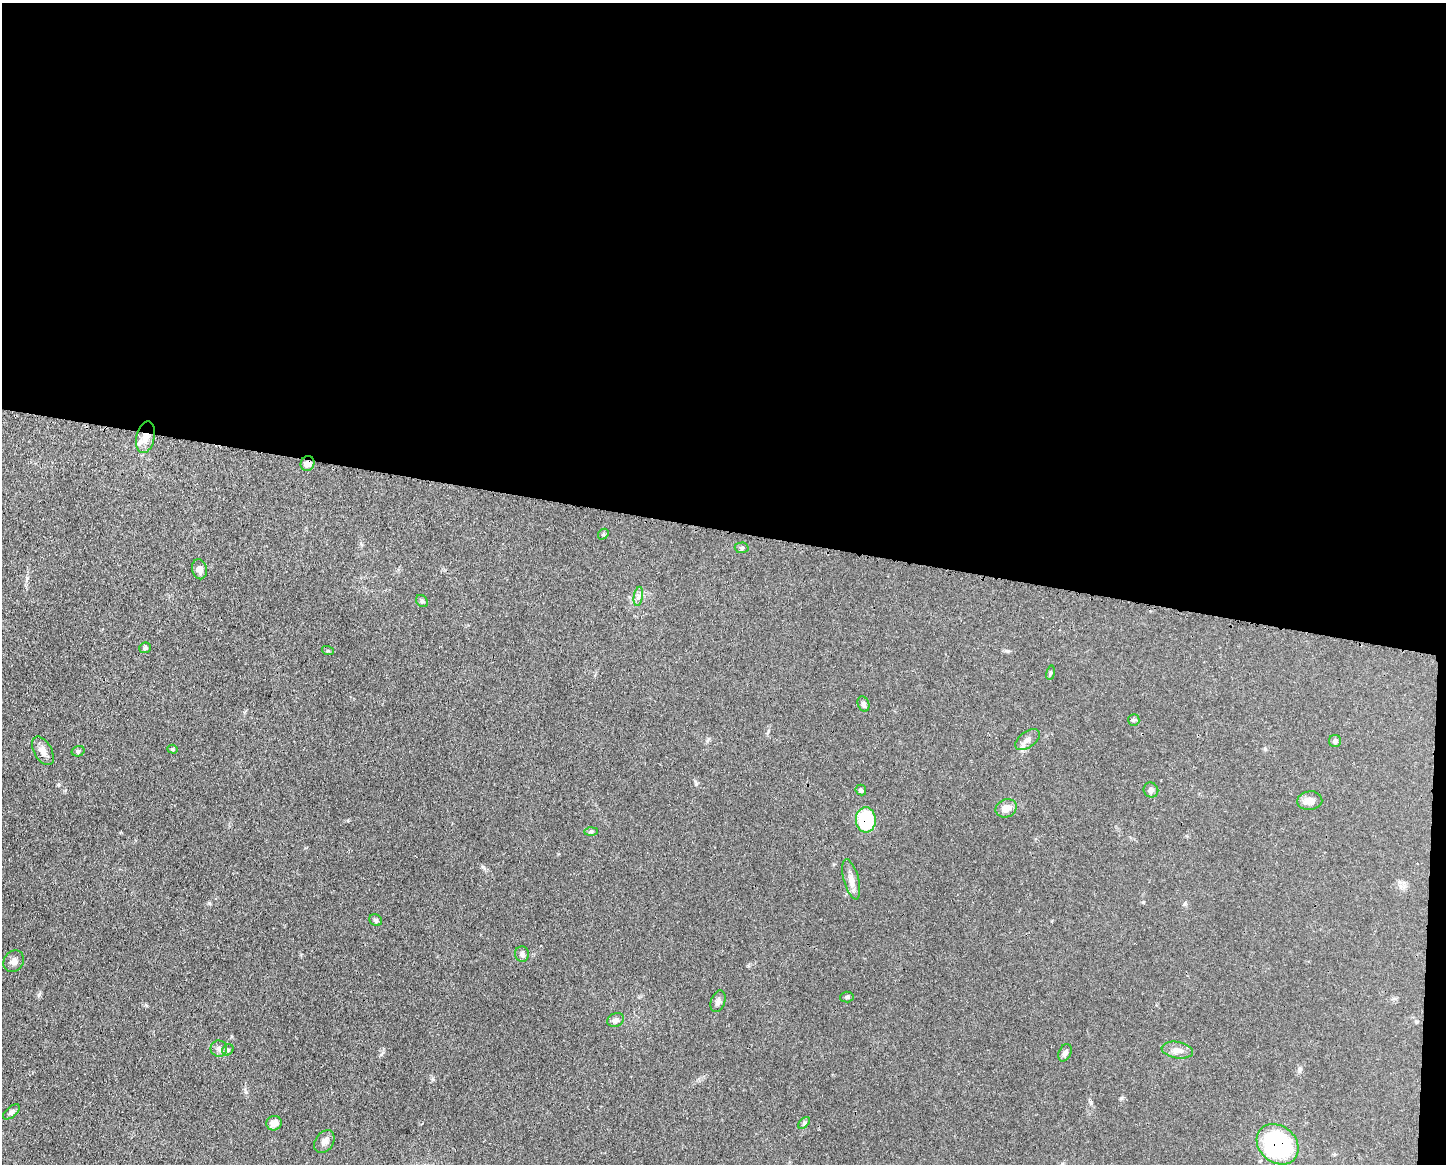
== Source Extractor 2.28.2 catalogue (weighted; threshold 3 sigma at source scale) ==
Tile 3 of 3 x 4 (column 3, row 1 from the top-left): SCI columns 3003-4446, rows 3487-4648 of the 4669 x 4656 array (HDU 1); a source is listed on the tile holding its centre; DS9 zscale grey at full resolution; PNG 1448 x 1166 px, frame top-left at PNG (2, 3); each listed source drawn as its Kron ellipse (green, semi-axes under 4 px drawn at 4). Shown black and unused: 46% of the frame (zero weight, under 3 of 4 exposures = <1% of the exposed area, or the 3 px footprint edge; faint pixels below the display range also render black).
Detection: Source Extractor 2.28.2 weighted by HDU 2 'WHT'; one run over the whole footprint, this tile lists its part. Background 0.0609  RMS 0.0043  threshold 0.0192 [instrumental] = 3 sigma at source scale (4.5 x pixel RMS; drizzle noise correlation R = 1.50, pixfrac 1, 0.05/0.05 arcsec/px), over >= 5 px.
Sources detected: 40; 1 inside a brighter listed object's ellipse — not listed separately; the other 39 listed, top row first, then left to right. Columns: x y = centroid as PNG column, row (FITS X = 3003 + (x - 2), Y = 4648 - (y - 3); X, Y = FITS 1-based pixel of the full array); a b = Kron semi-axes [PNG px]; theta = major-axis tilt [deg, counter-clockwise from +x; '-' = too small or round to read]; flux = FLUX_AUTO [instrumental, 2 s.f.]
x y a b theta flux
145 437 16 9 76 3.9
307 464 7 7 - 2.9
603 534 6 5 - 0.59
742 548 7 5 2 0.74
199 569 10 7 -76 2.3
638 596 10 4 81 1.3
422 601 7 5 -45 0.68
145 648 6 5 - 0.84
328 651 6 4 -17 0.49
1051 673 7 3 81 0.58
863 704 8 5 -69 1.1
1134 720 6 5 - 0.74
1027 740 14 8 36 2.5
1335 741 6 6 - 0.86
173 749 5 4 - 0.51
43 751 16 8 -60 3.1
78 751 6 5 - 0.82
861 790 5 5 - 0.98
1151 790 7 7 - 1.5
1310 801 12 9 8 3.2
1006 808 11 9 24 3.8
866 820 12 10 -87 26
591 831 6 4 2 0.72
851 879 21 7 -75 3.4
376 920 7 5 -34 0.83
522 954 7 7 - 1.3
14 961 11 9 49 2.1
847 997 6 5 - 0.73
718 1001 11 7 69 1.6
616 1020 8 7 - 1.5
219 1049 8 8 - 1.7
228 1050 6 5 - 0.85
1177 1050 16 8 -10 3
1065 1053 9 6 64 1.5
11 1112 10 5 41 1.3
274 1123 8 7 - 3
804 1123 7 4 46 0.75
324 1142 12 9 55 2.2
1278 1144 23 18 -41 65
Overlapping masked pixels (flux is a lower limit): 4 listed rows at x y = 145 437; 307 464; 866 820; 1278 1144
Unlisted compact peaks at least as high as the median listed source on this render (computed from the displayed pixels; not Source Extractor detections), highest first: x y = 209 903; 483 867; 39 994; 1121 1098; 696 784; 1091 1102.